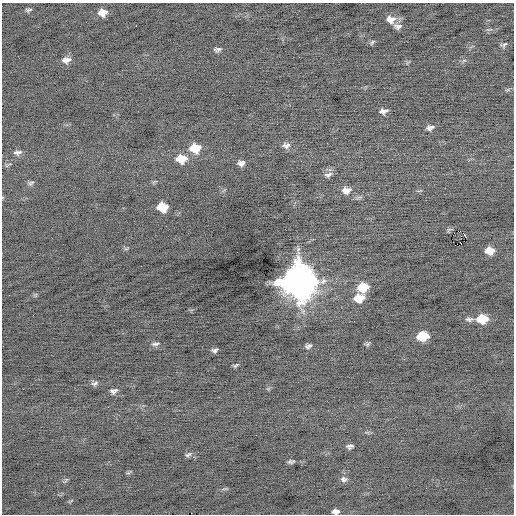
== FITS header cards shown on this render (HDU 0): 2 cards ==
NAXIS1  =                  512 / Axis length
NAXIS2  =                  512 / Axis length

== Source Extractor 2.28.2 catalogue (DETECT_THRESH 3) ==
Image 512 x 512 px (HDU 0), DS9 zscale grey, 1 PNG px = 1 image px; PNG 516 x 516 px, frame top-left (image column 1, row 512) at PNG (2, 3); no overlay
Background -0.103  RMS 0.65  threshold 1.95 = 3 sigma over >= 5 px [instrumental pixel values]
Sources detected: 56; all 56 listed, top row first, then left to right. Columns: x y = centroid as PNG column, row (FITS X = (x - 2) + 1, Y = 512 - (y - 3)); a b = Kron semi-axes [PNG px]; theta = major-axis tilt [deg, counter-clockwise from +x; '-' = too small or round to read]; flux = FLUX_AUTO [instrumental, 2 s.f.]
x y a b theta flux
28 10 7 4 8 88
103 12 9 7 5 440
391 19 12 10 -17 370
136 26 2 2 - 270
398 26 11 7 -6 190
489 29 9 3 13 75
372 42 7 4 52 68
504 45 9 6 31 100
219 49 9 6 31 120
66 60 11 7 6 250
464 60 6 4 19 68
508 90 9 3 21 62
383 111 7 5 11 200
430 128 10 7 15 170
286 145 11 8 6 210
195 148 10 8 3 1000
18 152 10 6 7 160
181 159 11 9 2 750
241 163 7 6 - 190
8 165 11 3 27 70
328 174 12 7 22 180
31 183 9 5 33 100
346 190 11 9 4 350
2 197 5 3 - 40
162 207 8 7 - 1200
449 230 8 4 45 67
458 231 4 2 - 5600
465 235 3 2 - 700
461 236 2 2 - 28
461 243 3 2 - 89
126 249 6 4 0 62
489 251 8 7 - 580
298 281 13 12 - 110000
363 287 9 7 13 1300
35 295 6 4 46 60
359 298 10 7 13 840
469 319 11 6 -1 160
482 319 10 7 1 1200
423 336 9 7 6 1600
155 344 11 5 6 130
367 344 8 5 16 82
308 346 7 5 21 120
215 350 6 4 16 110
236 365 7 3 25 72
95 383 10 6 25 120
114 391 9 7 15 160
256 435 2 2 - 68
350 446 7 5 8 130
188 454 10 5 24 110
291 462 9 5 8 100
129 472 8 3 30 63
344 479 10 8 -10 170
65 481 10 4 44 84
225 489 10 4 5 72
71 501 8 3 34 53
335 511 8 5 5 190
At the frame edge (FLAGS 8, measured only in part): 2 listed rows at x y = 2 197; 335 511